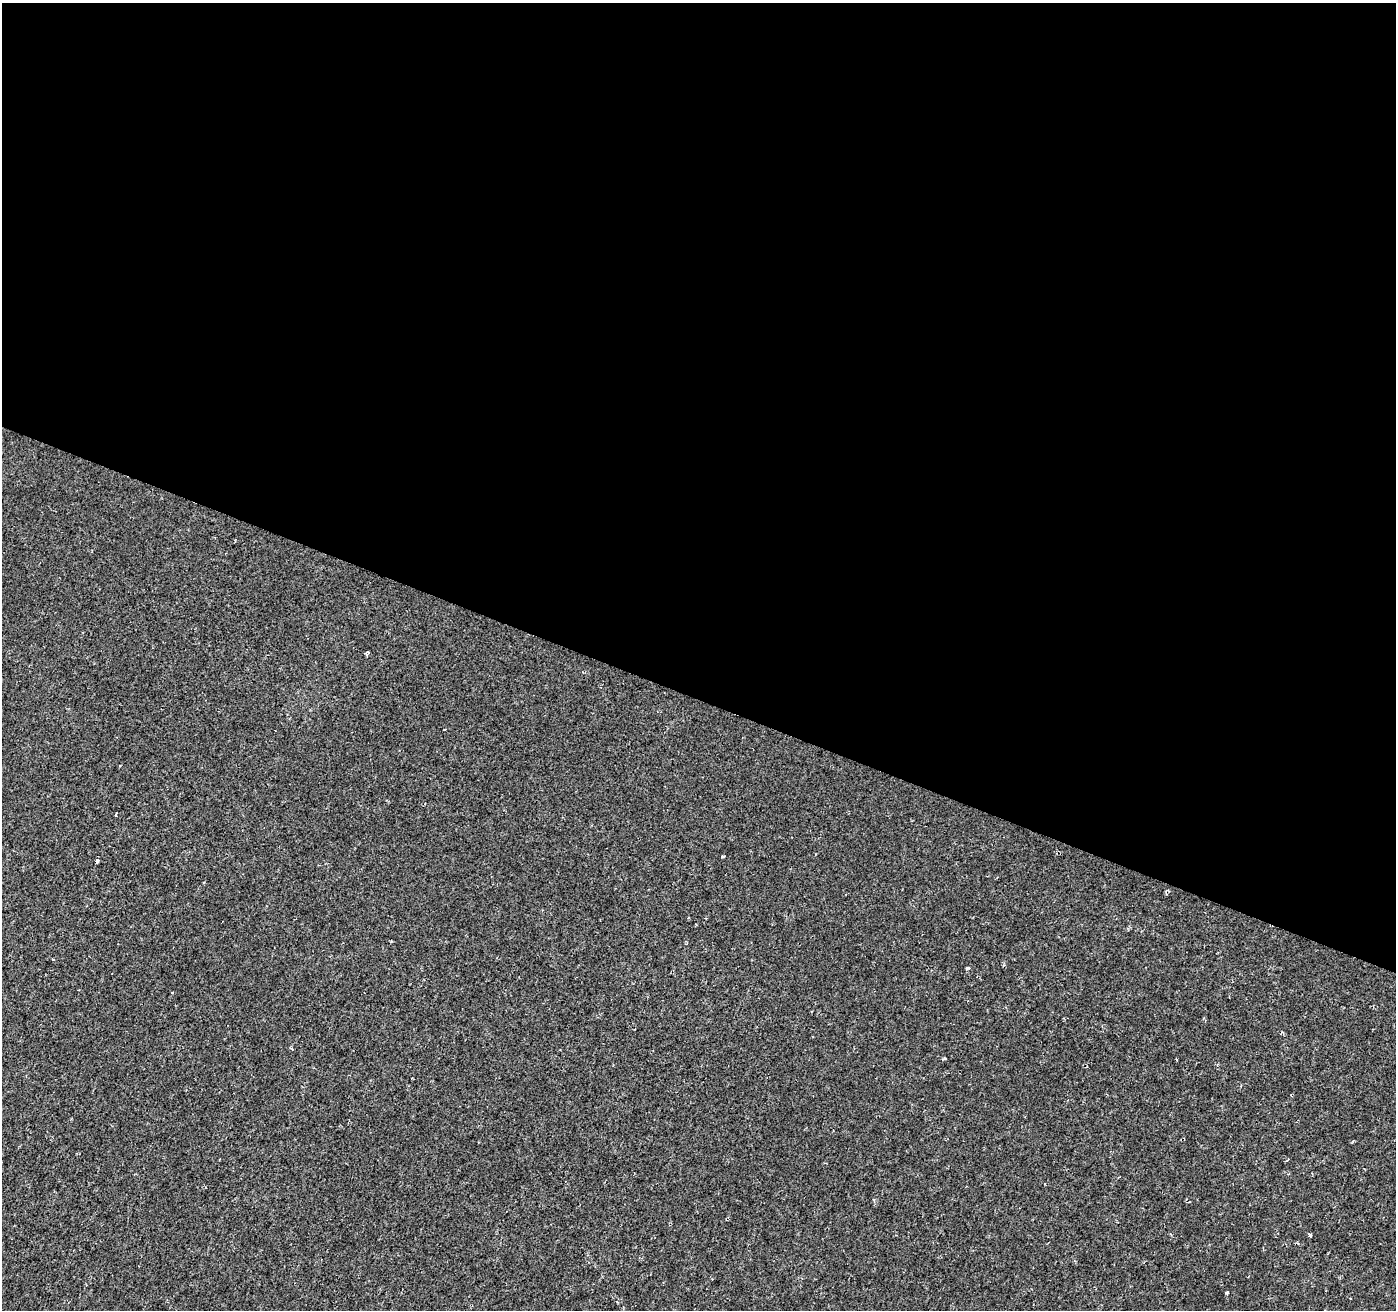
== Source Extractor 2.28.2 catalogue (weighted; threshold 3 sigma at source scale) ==
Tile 3 of 4 x 4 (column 3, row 1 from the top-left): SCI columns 2798-4191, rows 4198-5505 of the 5588 x 5717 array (HDU 1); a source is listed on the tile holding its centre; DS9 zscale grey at full resolution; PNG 1398 x 1312 px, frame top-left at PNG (2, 3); no overlay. Shown black and unused: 53% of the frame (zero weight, under 2 of 3 exposures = <1% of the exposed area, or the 3 px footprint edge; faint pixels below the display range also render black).
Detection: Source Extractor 2.28.2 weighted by HDU 2 'WHT'; one run over the whole footprint, this tile lists its part. Background -6.86e-05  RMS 0.0018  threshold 0.00829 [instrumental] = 3 sigma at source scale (4.5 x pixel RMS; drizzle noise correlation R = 1.50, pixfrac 1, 0.0396/0.0396 arcsec/px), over >= 5 px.
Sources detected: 8; all 8 listed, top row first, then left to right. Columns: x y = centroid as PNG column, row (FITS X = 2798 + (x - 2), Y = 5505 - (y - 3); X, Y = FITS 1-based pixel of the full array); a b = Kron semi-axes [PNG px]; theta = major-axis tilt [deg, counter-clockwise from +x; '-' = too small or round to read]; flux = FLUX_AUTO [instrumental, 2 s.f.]
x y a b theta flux
366 653 4 3 - 0.27
116 814 4 2 - 0.35
723 856 4 3 - 0.17
97 861 3 3 - 4.8
967 968 4 3 - 0.43
172 992 3 2 - 0.22
1310 1235 3 3 - 0.44
1227 1293 3 3 - 0.3